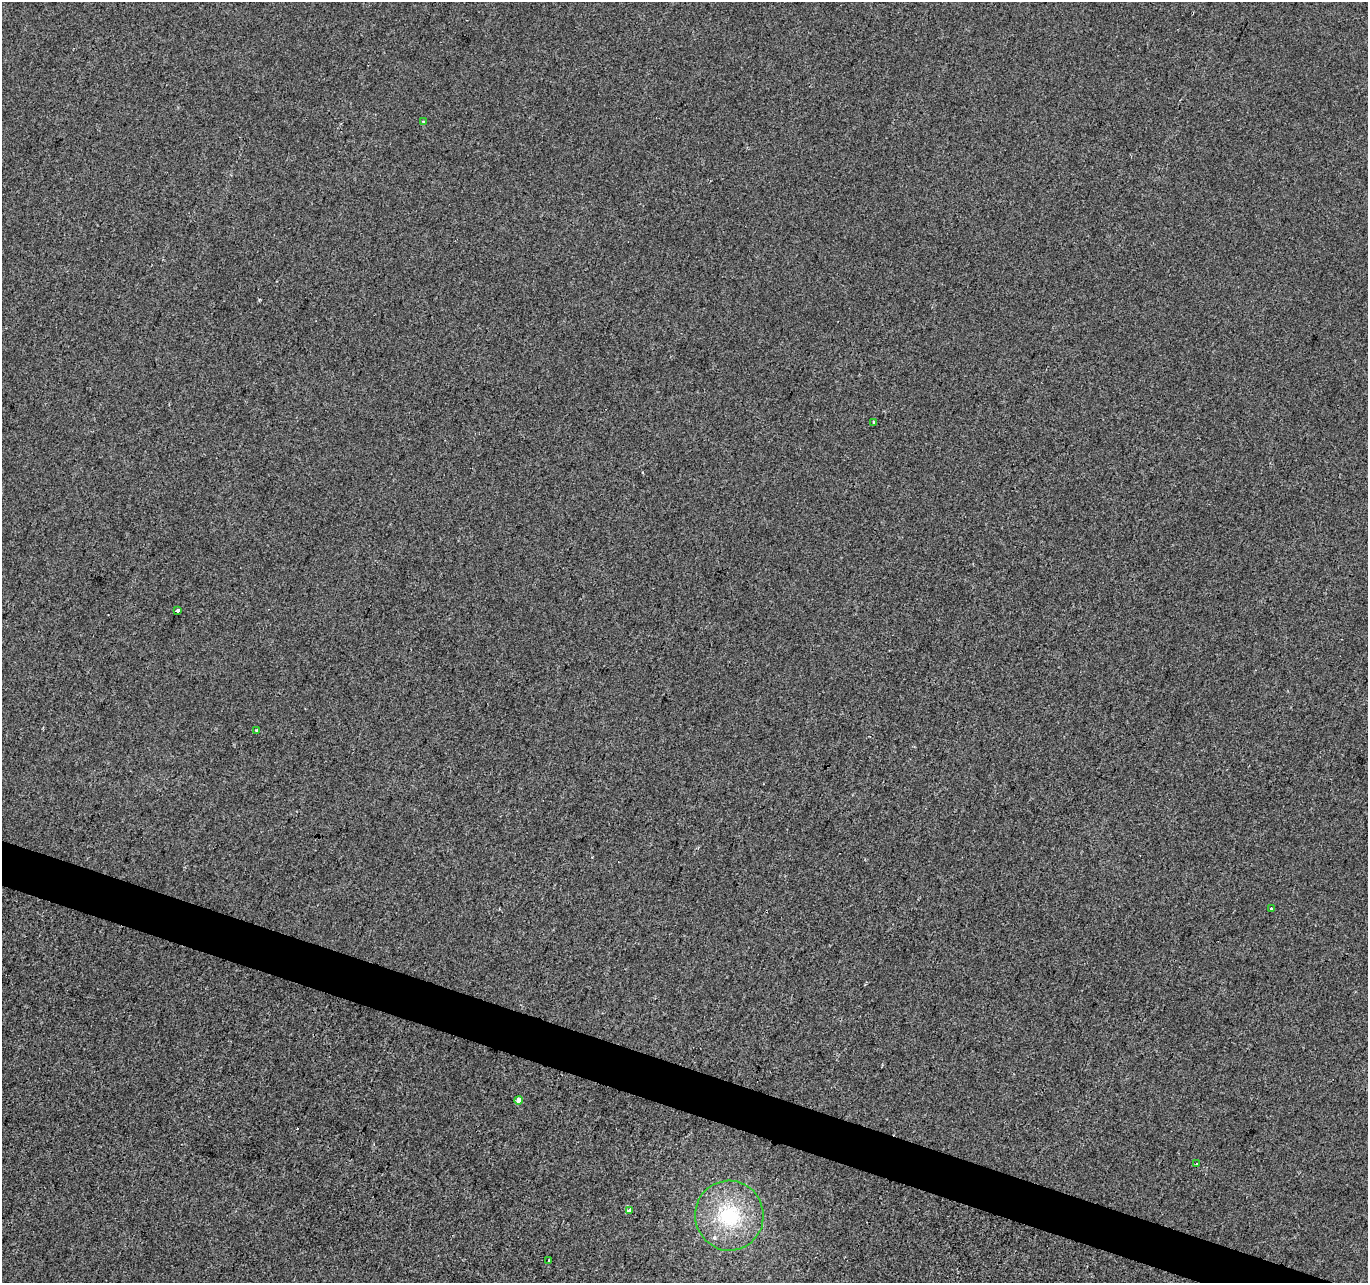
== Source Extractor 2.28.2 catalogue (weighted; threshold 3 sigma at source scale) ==
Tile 6 of 4 x 4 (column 2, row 2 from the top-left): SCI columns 1374-2739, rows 2840-4120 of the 5470 x 5615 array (HDU 1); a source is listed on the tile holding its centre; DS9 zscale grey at full resolution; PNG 1370 x 1285 px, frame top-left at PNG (2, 2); each listed source drawn as its Kron ellipse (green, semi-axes under 4 px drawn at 4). Shown black and unused: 3% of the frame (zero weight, under 2 of 3 exposures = <1% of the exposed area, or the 3 px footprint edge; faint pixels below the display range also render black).
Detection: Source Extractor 2.28.2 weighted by HDU 2 'WHT'; one run over the whole footprint, this tile lists its part. Background 1.71e-04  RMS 0.0042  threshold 0.0189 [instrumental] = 3 sigma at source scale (4.5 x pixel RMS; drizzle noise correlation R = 1.50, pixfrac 1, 0.0396/0.0396 arcsec/px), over >= 5 px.
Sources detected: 12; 1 cosmic-ray / hot-pixel residue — neither listed nor drawn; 1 inside a brighter listed object's ellipse — not listed separately; the other 10 listed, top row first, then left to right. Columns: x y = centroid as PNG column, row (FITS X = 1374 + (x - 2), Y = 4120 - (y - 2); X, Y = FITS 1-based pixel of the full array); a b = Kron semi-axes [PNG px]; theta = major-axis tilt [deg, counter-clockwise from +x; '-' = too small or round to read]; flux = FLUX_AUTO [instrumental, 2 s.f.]
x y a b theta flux
423 122 3 2 - 0.42
874 422 4 3 - 0.55
178 610 4 3 - 5.1
257 730 3 3 - 2.1
1271 909 3 3 - 9.2
519 1100 4 4 - 2.6
1196 1163 3 3 - 0.91
630 1210 4 3 - 14
729 1216 35 34 - 31
549 1260 3 3 - 2